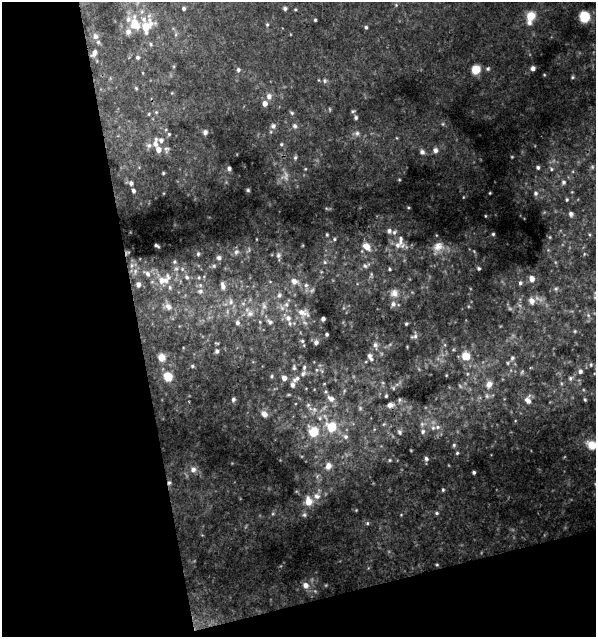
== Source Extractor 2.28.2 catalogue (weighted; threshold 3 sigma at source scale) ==
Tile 3 of 2 x 2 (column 1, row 2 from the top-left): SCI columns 21-614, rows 1-635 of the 1225 x 1270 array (HDU 1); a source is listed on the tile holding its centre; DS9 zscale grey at full resolution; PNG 598 x 639 px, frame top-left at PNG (2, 2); no overlay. Shown black and unused: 29% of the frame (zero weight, under 2 of 3 exposures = <1% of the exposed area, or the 3 px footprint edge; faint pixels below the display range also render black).
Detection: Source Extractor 2.28.2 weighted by HDU 2 'WHT'; one run over the whole footprint, this tile lists its part. Background 0.0611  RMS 0.0053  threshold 0.0236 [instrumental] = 3 sigma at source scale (4.5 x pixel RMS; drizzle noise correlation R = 1.50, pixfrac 1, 0.0396/0.0396 arcsec/px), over >= 5 px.
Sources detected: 199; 13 too faint to see at this stretch — not listed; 22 inside a brighter listed object's ellipse — not listed separately; the other 164 listed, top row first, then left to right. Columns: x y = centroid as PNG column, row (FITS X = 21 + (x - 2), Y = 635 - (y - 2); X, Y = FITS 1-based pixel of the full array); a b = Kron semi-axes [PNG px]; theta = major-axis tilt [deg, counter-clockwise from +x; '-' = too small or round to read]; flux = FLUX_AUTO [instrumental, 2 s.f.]
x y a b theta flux
396 5 5 4 - 0.59
285 8 5 4 - 1
184 9 4 4 - 1.3
295 9 4 4 - 0.53
531 16 9 9 - 8.5
584 17 7 7 - 28
315 20 3 3 - 0.68
267 24 5 4 - 0.75
146 27 26 15 61 12
366 27 5 4 - 0.84
128 32 7 6 - 2.9
95 36 7 7 - 2.6
94 53 11 6 61 2.8
137 57 5 5 - 0.93
533 68 5 4 - 1.7
476 69 7 6 - 9.5
488 69 5 5 - 0.85
238 70 6 5 - 1.3
572 77 5 4 - 0.64
319 80 5 3 - 0.4
325 81 7 5 70 1
136 88 6 4 -46 0.59
269 96 8 7 - 2.9
265 104 5 5 - 3.2
353 111 5 4 - 0.78
156 112 5 5 - 0.74
292 113 7 5 -28 0.94
149 114 5 4 - 0.59
356 117 5 5 - 1.2
443 124 5 5 - 0.77
273 126 7 7 - 1.8
295 126 8 7 - 1.7
166 129 5 3 - 0.5
205 132 6 6 - 1.6
357 133 8 8 - 2.2
169 134 5 5 - 0.76
161 140 17 7 -21 3.6
281 144 5 5 - 0.88
149 145 9 8 - 2
158 149 6 5 - 4
167 149 10 8 -83 1.9
435 150 7 6 - 2
422 152 5 5 - 2
295 157 6 5 - 0.94
538 167 5 4 - 1.2
229 168 4 4 - 1.1
305 169 4 3 - 0.45
551 169 6 5 - 1.1
163 173 3 3 - 0.64
563 182 7 6 - 1.5
131 183 5 5 - 1.7
248 190 4 3 - 0.68
133 191 4 3 - 1.3
572 192 4 4 - 0.48
490 193 3 2 - 0.4
535 193 6 6 - 1.5
567 200 5 4 - 0.75
571 214 8 6 -69 1.7
389 231 7 6 - 1.6
493 234 3 3 - 0.62
327 235 3 3 - 0.59
590 235 6 3 -71 0.69
334 239 5 4 - 0.72
401 240 26 8 -76 4.9
157 245 5 3 - 0.79
366 246 11 8 -41 5.1
438 246 15 12 12 5.1
236 252 8 7 - 1.7
198 254 4 4 - 0.73
584 254 5 3 - 0.57
278 255 8 7 - 1.7
219 258 5 5 - 1.6
174 262 5 4 - 0.71
325 262 6 5 - 1
131 265 8 4 82 1.4
214 266 5 5 - 0.82
365 266 7 6 - 1.6
479 268 3 3 - 0.85
389 269 4 4 - 0.65
147 274 11 7 -42 2.7
187 277 7 6 - 1.4
199 277 5 3 - 0.57
532 279 5 5 - 4.2
162 281 26 9 35 8.2
294 281 13 9 -20 4.2
520 283 5 4 - 1
138 284 5 4 - 2.5
223 286 10 5 -79 2.4
170 287 7 5 -89 1.2
556 289 7 5 45 1.1
200 291 8 7 - 1.8
394 293 12 11 - 4.1
279 295 8 7 - 1.8
532 301 10 8 -71 3.5
231 302 9 6 -79 2.2
168 306 10 9 - 3.1
282 308 8 6 -62 2.3
303 313 20 13 -18 7.1
250 314 12 10 -43 4.1
588 315 6 4 -47 1.1
288 318 8 8 - 3.1
323 319 4 4 - 1.8
260 322 6 3 -72 0.53
270 322 9 6 -33 1.8
237 323 7 5 -78 1.7
406 324 3 3 - 0.68
575 331 5 4 - 0.66
327 334 3 3 - 0.97
414 336 10 5 7 1.5
302 341 6 5 - 0.93
316 342 6 6 - 1.5
375 345 10 7 -70 2.2
217 351 6 5 - 1.2
466 356 10 9 - 7.6
161 357 8 7 - 4.5
512 358 8 6 59 1.5
371 359 7 6 - 1.4
591 365 7 5 88 1.1
192 366 5 4 - 0.86
304 367 6 4 74 0.9
294 368 7 4 -89 0.99
322 371 6 4 -71 0.86
580 371 7 6 - 2
446 375 3 2 - 0.43
272 376 4 4 - 0.68
168 377 8 8 - 9.7
284 378 5 5 - 3
570 378 7 6 - 1.5
296 379 12 6 33 2.4
489 384 9 8 - 4
386 396 4 3 - 0.65
233 399 6 5 - 1.2
331 399 11 8 -39 3.4
399 400 6 4 -85 0.87
528 400 11 8 -90 3.6
585 400 5 4 - 0.78
390 405 8 6 20 2.5
314 409 9 8 - 2.9
264 414 8 7 - 3.2
320 418 8 6 0 1.9
422 424 8 7 - 1.9
331 427 13 12 - 14
437 427 7 6 - 1.7
313 432 15 13 -56 13
399 432 7 5 -61 1.2
345 437 8 7 - 2.5
454 445 5 5 - 0.83
592 445 12 9 -25 8.8
457 453 4 4 - 0.66
426 459 6 5 - 1.4
390 460 6 5 - 0.84
328 466 10 8 57 4.5
193 469 9 9 - 3.2
474 472 3 3 - 1
169 483 6 5 - 1.3
443 490 5 4 - 0.73
308 501 12 10 -82 7.2
356 510 4 4 - 0.44
273 513 6 4 20 0.71
437 513 5 4 - 0.89
401 515 4 4 - 0.43
367 523 5 5 - 0.8
437 565 4 4 - 0.52
306 585 7 6 - 3.5
Overlapping masked pixels (flux is a lower limit): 1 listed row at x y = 169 483
Isophote crosses this tile's border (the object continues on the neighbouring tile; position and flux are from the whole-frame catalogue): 1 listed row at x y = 592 445